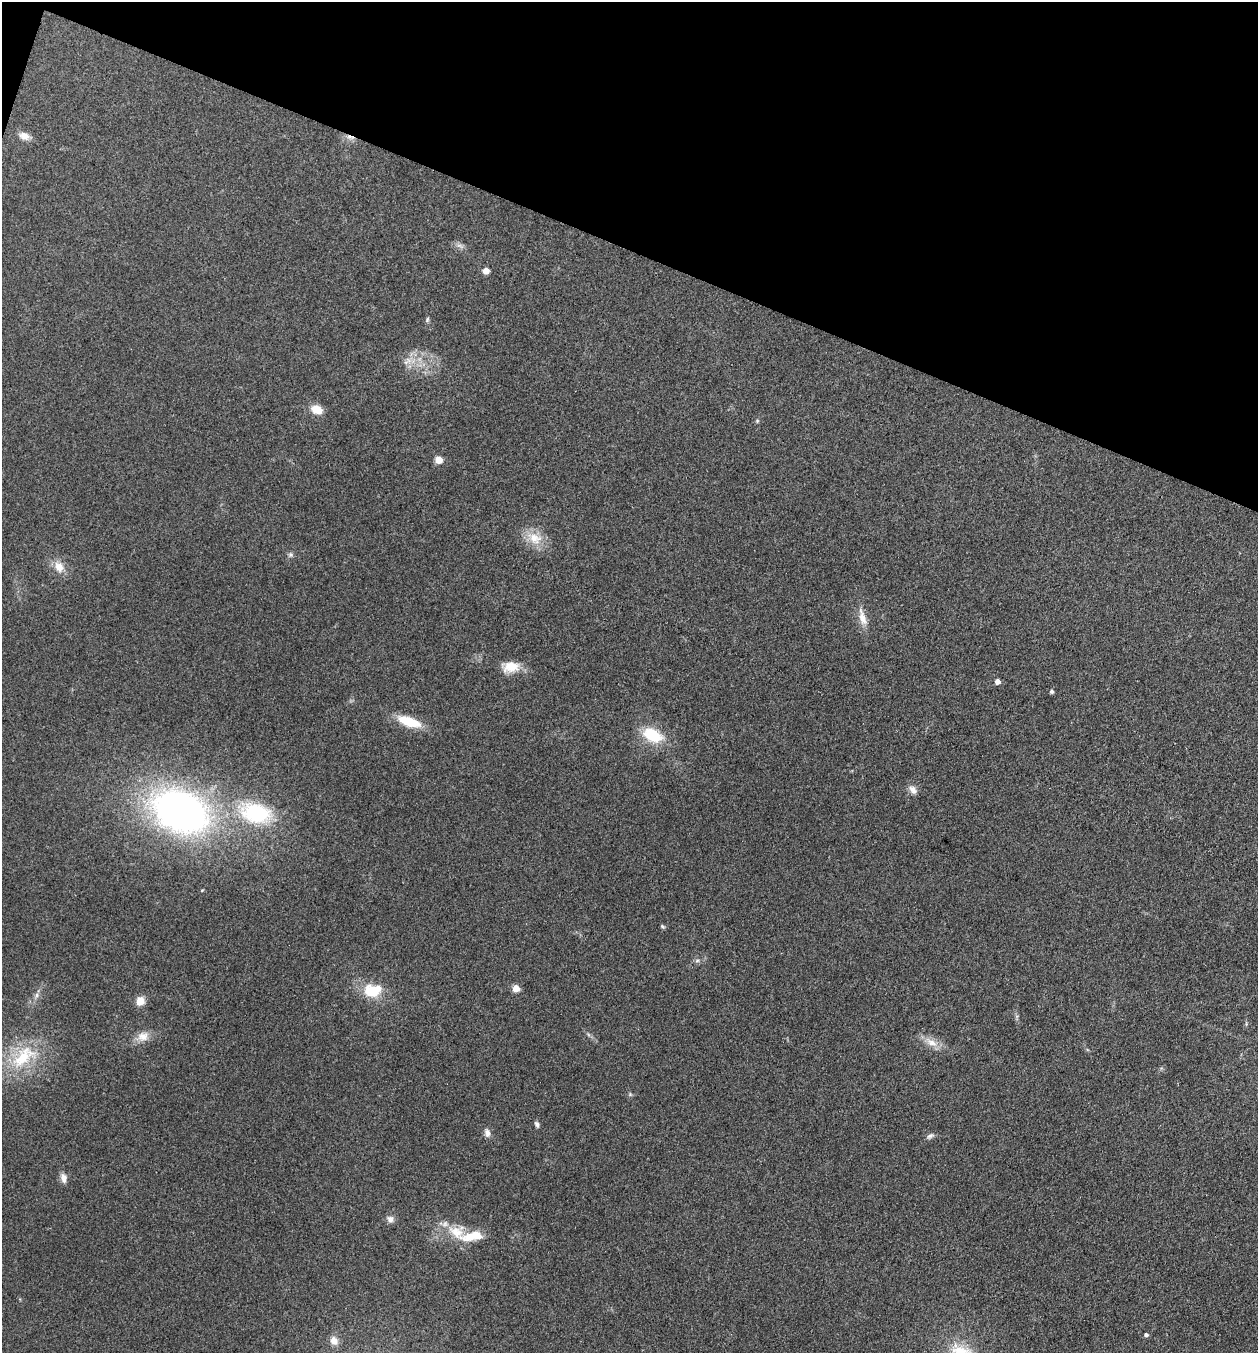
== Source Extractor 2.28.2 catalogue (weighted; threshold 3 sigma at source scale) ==
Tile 2 of 4 x 4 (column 2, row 1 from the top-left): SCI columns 1391-2646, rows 4056-5406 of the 5422 x 5408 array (HDU 1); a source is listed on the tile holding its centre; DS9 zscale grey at full resolution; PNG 1260 x 1355 px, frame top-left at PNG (2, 2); no overlay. Shown black and unused: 19% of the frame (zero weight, under 3 of 4 exposures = <1% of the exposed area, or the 3 px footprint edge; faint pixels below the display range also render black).
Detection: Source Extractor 2.28.2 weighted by HDU 2 'WHT'; one run over the whole footprint, this tile lists its part. Background 0.265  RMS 0.0092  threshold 0.0415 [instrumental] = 3 sigma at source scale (4.5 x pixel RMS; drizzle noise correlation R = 1.50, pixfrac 1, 0.05/0.05 arcsec/px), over >= 5 px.
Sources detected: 41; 1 too faint to see at this stretch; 1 cosmic-ray / hot-pixel residue — not listed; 3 inside a brighter listed object's ellipse — not listed separately; the other 36 listed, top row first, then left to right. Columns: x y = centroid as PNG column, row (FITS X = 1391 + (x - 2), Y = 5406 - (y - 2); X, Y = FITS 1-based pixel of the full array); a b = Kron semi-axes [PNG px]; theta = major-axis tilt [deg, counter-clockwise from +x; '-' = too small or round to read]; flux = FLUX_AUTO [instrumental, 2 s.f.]
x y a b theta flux
24 136 13 9 -22 7.2
486 271 5 4 - 14
427 320 7 5 72 1.6
408 360 9 7 -43 5
317 409 12 9 -24 13
757 421 6 4 48 1.2
439 460 5 5 - 24
535 538 21 15 -22 17
291 555 7 7 - 2.2
59 567 15 11 -54 11
862 617 24 8 -75 10
511 667 21 14 5 15
997 681 4 4 - 6.2
1051 691 5 5 - 1.9
409 721 23 9 -19 30
652 735 25 15 -26 31
913 790 13 8 -53 5.2
180 812 51 35 -24 410
256 813 37 22 -15 80
662 926 6 4 -32 1.4
697 961 6 4 1 1.7
516 988 5 4 - 20
371 991 21 15 -36 25
36 995 8 4 81 2.5
140 1001 7 7 - 12
143 1036 16 13 22 9.7
932 1043 19 9 -26 10
23 1057 41 20 45 48
537 1124 7 5 -62 2.6
487 1133 11 7 -76 4.3
930 1136 11 6 30 2.8
63 1178 12 7 -79 5.3
390 1219 9 8 - 4.3
456 1232 33 14 -41 23
1146 1335 5 4 - 2
334 1340 11 9 -60 6.9